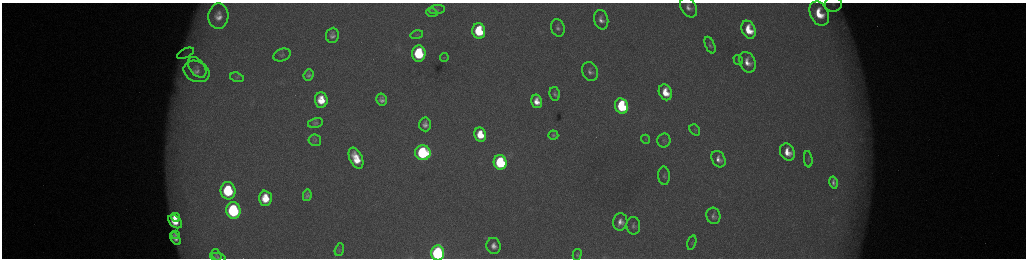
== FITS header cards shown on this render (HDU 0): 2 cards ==
NAXIS1  =                 2048 /fastest changing axis
NAXIS2  =                  512 /next to fastest changing axis

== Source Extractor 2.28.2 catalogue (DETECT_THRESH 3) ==
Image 2048 x 512 px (HDU 0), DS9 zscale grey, zoomed out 1/2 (1 PNG px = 2 x 2 image px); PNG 1028 x 260 px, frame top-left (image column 1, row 511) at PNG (2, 3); each listed source drawn as its Kron ellipse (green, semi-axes under 4 px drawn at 4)
Background 175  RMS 2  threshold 6.12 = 3 sigma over >= 5 px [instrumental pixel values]
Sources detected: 67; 3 cannot appear on this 1/2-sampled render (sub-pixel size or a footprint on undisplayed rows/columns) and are neither listed nor drawn; the other 64 listed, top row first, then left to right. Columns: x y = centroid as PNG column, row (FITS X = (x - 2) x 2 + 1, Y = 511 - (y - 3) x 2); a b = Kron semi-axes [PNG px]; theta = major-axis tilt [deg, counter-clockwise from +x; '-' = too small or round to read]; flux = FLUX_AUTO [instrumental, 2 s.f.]
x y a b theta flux
833 4 8 8 - 1900
688 7 11 7 -60 3100
437 9 8 4 8 930
432 12 6 4 -18 550
819 13 13 9 -65 13000
218 16 13 10 86 5100
601 20 10 7 -76 3000
558 28 9 6 -73 1700
749 30 9 6 -66 12000
479 31 8 6 -80 23000
332 35 7 6 - 2200
417 35 6 2 13 420
710 45 9 4 -66 1100
185 53 9 4 26 1700
419 53 8 6 -86 33000
282 55 9 6 20 1300
444 57 4 2 - 270
738 60 5 3 - 550
747 62 11 7 -65 5000
197 67 12 7 -53 2900
197 71 13 10 -24 3900
590 71 10 7 -70 2300
308 75 6 4 68 1500
237 77 7 4 -17 800
665 92 8 6 -65 9800
555 94 7 5 -79 1200
321 100 7 6 - 9900
382 100 6 5 - 2100
537 101 7 5 -79 5100
621 106 8 6 -70 40000
315 123 7 4 14 1000
425 124 7 6 - 2500
695 130 6 4 -51 730
480 135 7 6 - 11000
553 135 5 4 - 770
645 139 5 3 - 430
315 140 6 5 - 900
664 140 7 6 - 1300
787 152 9 7 -61 7100
423 153 8 7 - 59000
356 158 11 6 -65 11000
718 159 9 6 -61 3100
808 159 8 3 -83 750
500 162 7 6 - 51000
664 176 9 6 -87 1200
833 183 6 4 -77 1700
228 191 9 7 -84 34000
307 195 6 4 79 1300
265 198 7 6 - 10000
233 210 8 7 - 61000
713 216 8 7 - 1800
175 217 4 3 - 3700
175 222 8 5 -42 8700
620 222 9 7 78 3600
633 226 9 7 -82 1600
175 234 4 3 - 980
175 238 7 4 -57 2600
692 243 7 4 75 660
494 246 8 7 - 3300
339 250 6 4 75 780
438 253 7 6 - 130000
216 255 6 4 -58 680
577 255 6 4 76 780
218 257 8 3 -10 730
At the frame edge (FLAGS 8, measured only in part): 4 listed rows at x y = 833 4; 688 7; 438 253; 218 257
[3 sub-pixel or undisplayed-footprint detections neither listed nor drawn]